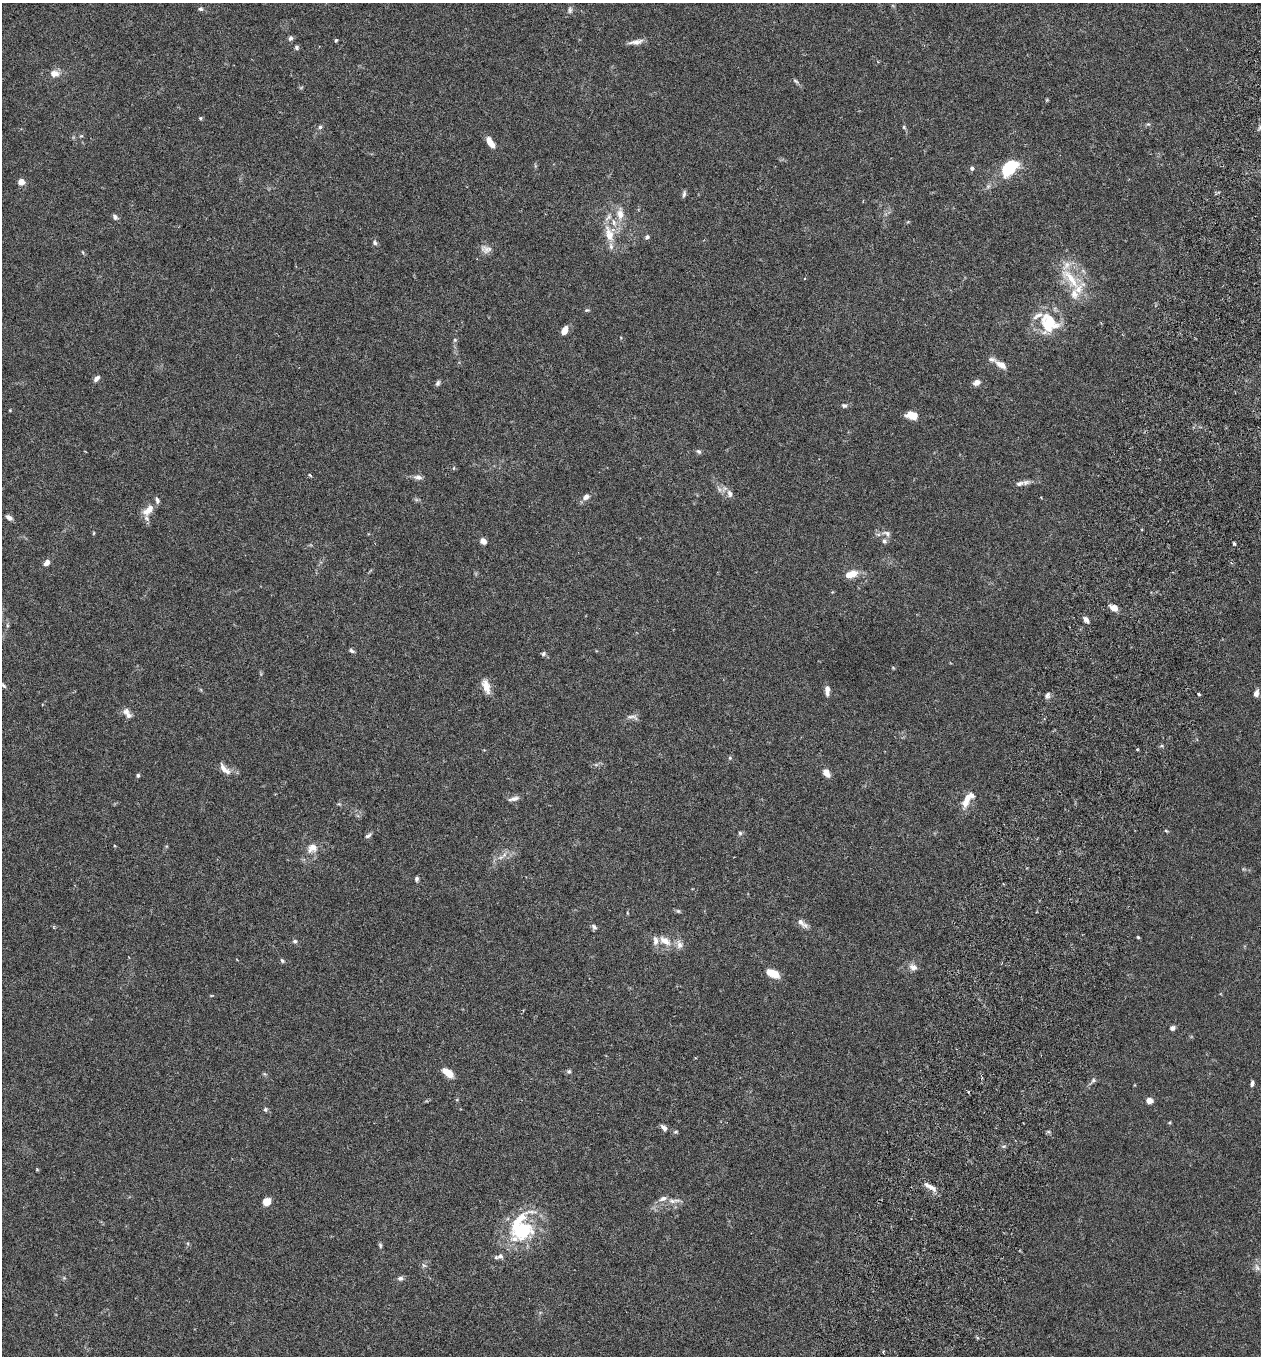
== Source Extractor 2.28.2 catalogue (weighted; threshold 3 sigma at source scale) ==
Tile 10 of 4 x 4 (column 2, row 3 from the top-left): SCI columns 1450-2708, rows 1382-2735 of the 5545 x 5468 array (HDU 1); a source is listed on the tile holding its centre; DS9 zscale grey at full resolution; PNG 1263 x 1358 px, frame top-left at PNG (2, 3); no overlay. Shown black and unused: <1% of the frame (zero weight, under 3 of 6 exposures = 3% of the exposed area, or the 3 px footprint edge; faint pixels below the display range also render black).
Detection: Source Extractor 2.28.2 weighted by HDU 2 'WHT'; one run over the whole footprint, this tile lists its part. Background 0.0167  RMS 0.0019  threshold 0.00797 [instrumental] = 3 sigma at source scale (4.09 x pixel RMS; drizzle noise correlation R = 1.36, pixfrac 0.8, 0.05/0.05 arcsec/px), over >= 5 px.
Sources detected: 123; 2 too faint to see at this stretch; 2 inside a brighter object's white glare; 1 cosmic-ray / hot-pixel residue — not listed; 13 inside a brighter listed object's ellipse — not listed separately; the other 105 listed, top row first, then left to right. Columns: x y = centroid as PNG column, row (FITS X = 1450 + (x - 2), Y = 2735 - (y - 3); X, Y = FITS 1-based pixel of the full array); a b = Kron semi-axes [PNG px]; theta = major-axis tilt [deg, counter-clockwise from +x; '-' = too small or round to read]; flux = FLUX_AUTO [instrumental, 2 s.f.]
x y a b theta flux
201 9 7 5 -15 0.34
570 10 10 5 89 0.46
290 38 6 5 - 0.48
336 40 4 3 - 0.22
636 42 20 6 9 1
296 47 6 5 - 0.32
54 73 7 6 - 1.8
795 81 8 4 -34 0.33
1047 100 4 4 - 0.19
200 118 5 4 - 0.21
1148 124 6 5 - 0.27
320 127 5 5 - 0.33
904 127 6 4 90 0.21
81 136 6 3 17 0.21
490 142 13 6 -59 1.9
1009 167 17 10 47 11
972 168 5 4 - 0.54
21 182 4 4 - 2.5
684 194 9 5 83 0.39
620 214 16 9 89 1.9
115 217 8 5 -55 0.48
609 234 24 11 -75 3.2
647 237 5 5 - 0.44
375 243 7 6 - 0.39
486 249 16 9 -7 1.1
1071 279 40 11 -49 5.2
587 310 7 4 1 0.26
1049 320 31 16 -40 5.6
564 331 9 6 64 1.4
455 340 5 5 - 0.26
1001 365 15 7 -30 1.4
96 378 9 5 50 0.65
438 383 8 5 62 0.4
976 383 10 7 28 0.76
844 406 7 6 - 0.43
10 410 4 3 - 0.14
912 415 13 8 -11 1.8
699 451 7 5 -42 0.37
454 468 5 3 - 0.18
310 475 4 3 - 0.3
418 477 11 6 -5 0.73
1019 483 12 6 18 0.78
730 494 11 7 -69 0.78
586 497 9 7 33 0.78
148 510 19 9 43 1.9
9 517 7 4 -37 0.73
94 533 5 3 - 0.15
887 533 13 7 -27 0.82
483 541 6 5 - 1.1
884 541 7 6 - 0.53
1234 543 3 3 - 0.36
47 563 8 6 52 0.82
853 573 9 8 - 1.7
1114 608 9 7 -25 1.2
1086 619 9 5 -55 0.68
7 625 6 4 -73 0.24
352 651 7 4 -28 0.4
543 654 6 5 - 0.34
4 686 8 3 -45 0.28
486 686 18 8 -72 1.9
827 690 12 5 88 0.92
1256 693 9 6 75 0.69
1199 694 3 2 - 0.33
1047 695 9 6 57 0.56
126 712 10 9 - 0.85
632 717 17 5 -14 0.6
1138 750 3 2 - 0.19
730 758 5 5 - 0.25
225 769 19 7 -46 1.4
826 773 11 7 -53 1.1
138 775 4 4 - 0.3
972 795 9 6 -48 0.63
514 799 13 5 12 0.81
965 803 10 9 - 1.4
1166 831 5 3 - 0.19
740 833 5 5 - 0.3
368 835 9 5 36 0.42
312 848 14 11 34 1.6
504 855 9 5 50 0.65
417 879 6 5 - 0.37
800 922 13 7 -42 0.95
594 927 7 5 -34 0.51
1138 937 3 3 - 0.23
295 941 5 5 - 0.37
665 941 18 9 -35 2.1
282 960 6 4 -62 0.28
913 967 11 8 -23 0.94
772 973 16 8 -26 2.3
1172 1028 6 5 - 0.49
569 1071 6 5 - 0.34
448 1073 11 6 -37 3
1093 1080 7 5 54 0.38
1252 1083 7 4 76 0.43
1149 1101 5 4 - 2.8
265 1109 6 6 - 0.33
664 1127 8 5 -45 0.72
37 1170 5 3 - 0.15
929 1186 20 6 -31 1.2
674 1201 21 5 4 1.1
266 1202 6 5 - 2.9
522 1231 40 26 60 12
380 1245 7 5 -78 0.28
424 1265 7 5 -30 0.35
1257 1267 12 6 -53 0.72
400 1278 7 6 - 0.52